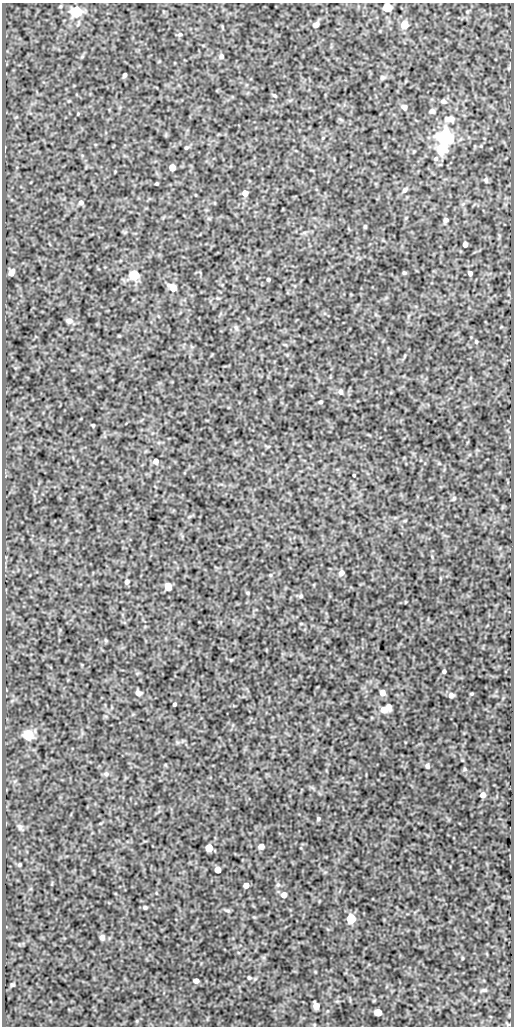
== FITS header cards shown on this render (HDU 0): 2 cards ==
NAXIS1  =                  512
NAXIS2  =                 1024

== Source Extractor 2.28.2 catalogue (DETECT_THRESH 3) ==
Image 512 x 1024 px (HDU 0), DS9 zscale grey, 1 PNG px = 1 image px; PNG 516 x 1028 px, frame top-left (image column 1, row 1024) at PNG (2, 3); no overlay
Background 94.4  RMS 0.54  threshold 1.61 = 3 sigma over >= 5 px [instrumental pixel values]
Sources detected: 81; all 81 listed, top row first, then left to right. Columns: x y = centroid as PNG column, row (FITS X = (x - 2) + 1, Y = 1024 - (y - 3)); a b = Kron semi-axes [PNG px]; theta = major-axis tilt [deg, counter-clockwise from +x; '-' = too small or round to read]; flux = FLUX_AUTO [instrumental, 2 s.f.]
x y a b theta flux
387 7 5 5 - 1900
76 12 6 6 - 5300
316 25 7 5 40 150
404 25 6 5 - 700
180 34 7 5 28 74
221 56 6 6 - 100
509 67 7 3 71 41
125 75 4 3 - 84
382 78 6 6 - 68
275 96 6 3 -30 45
443 101 7 6 - 95
404 107 6 6 - 150
432 111 6 5 - 96
449 119 15 9 -2 250
446 137 6 6 - 17000
186 148 5 4 - 47
441 149 6 6 - 1300
436 159 6 6 - 86
172 167 5 5 - 460
486 180 7 5 -63 75
157 183 3 3 - 44
405 190 7 5 54 95
245 193 5 5 - 260
81 203 5 5 - 110
446 220 5 5 - 97
365 226 4 3 - 41
465 244 4 4 - 160
11 273 6 5 - 270
404 273 4 3 - 53
470 273 4 4 - 120
134 275 6 5 - 3300
268 279 3 3 - 56
173 288 6 5 - 640
69 321 8 6 -10 140
236 328 8 5 -63 73
476 342 5 4 - 46
404 356 5 3 - 31
340 392 6 5 - 100
320 402 4 3 - 53
93 425 3 3 - 45
156 461 5 5 - 180
354 475 3 2 - 36
454 498 6 4 46 47
341 573 6 5 - 160
270 575 4 4 - 39
127 582 5 4 - 110
168 587 5 5 - 810
247 593 4 3 - 40
301 596 6 5 - 53
444 671 4 3 - 72
138 693 7 5 -27 130
382 693 5 5 - 300
471 694 5 3 - 33
451 695 6 5 - 110
175 704 4 3 - 60
389 706 6 5 - 190
384 710 7 6 - 350
28 735 6 6 - 2500
427 766 6 5 - 84
465 769 5 5 - 49
106 774 7 6 - 87
483 795 5 5 - 220
318 818 5 5 - 59
20 827 9 6 -75 99
261 846 5 5 - 240
209 848 5 5 - 900
20 865 4 4 - 47
218 870 5 5 - 320
246 885 5 4 - 230
284 895 6 6 - 240
145 907 5 4 - 48
227 911 8 4 -10 67
351 919 6 5 - 1900
102 937 6 5 - 130
462 958 5 3 - 29
249 978 5 5 - 46
196 981 5 4 - 180
12 985 4 3 - 48
484 990 7 4 0 71
316 1006 6 5 - 450
378 1012 5 5 - 660
At the frame edge (FLAGS 8, measured only in part): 1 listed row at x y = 387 7